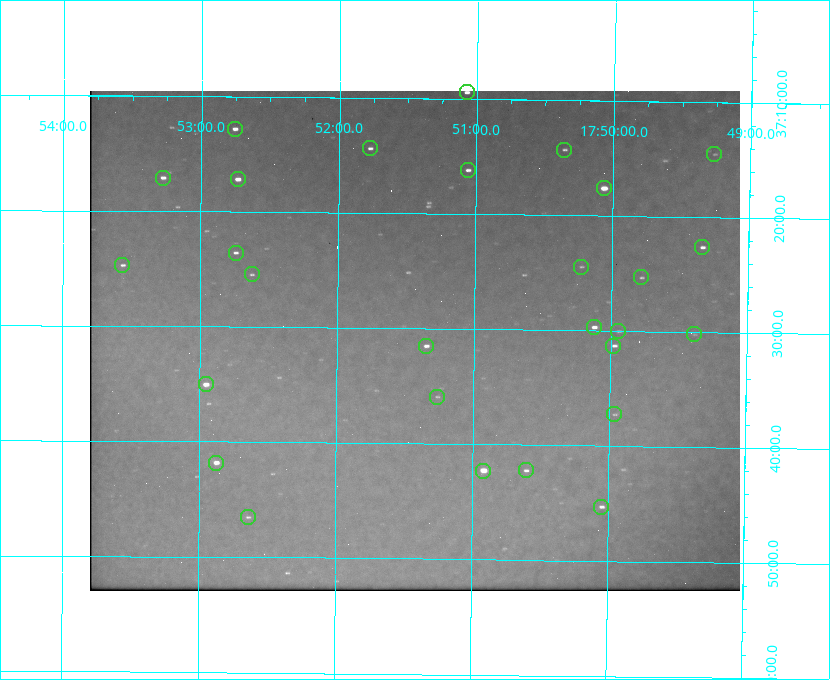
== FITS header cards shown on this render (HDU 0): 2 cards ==
NAXIS1  =                  650 / Width of table row in bytes
NAXIS2  =                  500 / Number of rows in table

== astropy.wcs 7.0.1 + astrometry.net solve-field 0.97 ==
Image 650 x 500 px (HDU 0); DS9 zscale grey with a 90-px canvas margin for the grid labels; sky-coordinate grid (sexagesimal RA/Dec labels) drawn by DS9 from the SOLVED WCS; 28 Tycho-2 reference stars matched to detected sources circled (green)
Header WCS: none
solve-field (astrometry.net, Tycho-2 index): SOLVED blind (the file carries no WCS)
Solved WCS: RA---TAN-SIP/DEC--TAN-SIP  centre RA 17:51:26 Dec +37:31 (267.86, +37.52 deg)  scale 5.22 arcsec/px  FOV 56.5' x 43.4'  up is +179 deg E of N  parity flipped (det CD > 0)
(file carries no celestial WCS; the grid is the blind solution)
Tycho-2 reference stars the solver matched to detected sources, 28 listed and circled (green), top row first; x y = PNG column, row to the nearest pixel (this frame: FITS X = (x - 90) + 1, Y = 500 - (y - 91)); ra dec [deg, ICRS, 3 dp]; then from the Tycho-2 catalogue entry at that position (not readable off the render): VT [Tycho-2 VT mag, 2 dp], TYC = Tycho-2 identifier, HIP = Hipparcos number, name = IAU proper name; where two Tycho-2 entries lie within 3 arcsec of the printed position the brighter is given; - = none
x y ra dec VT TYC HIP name
467 92 267.768 +37.157 9.98 2620-745-1 - -
235 129 268.189 +37.213 9.71 2620-542-1 - -
370 148 267.943 +37.240 10.39 2620-505-1 - -
564 150 267.589 +37.238 11.09 2619-212-1 - -
714 154 267.316 +37.242 12.03 2619-611-1 - -
468 170 267.764 +37.270 10.17 2620-784-1 - -
163 178 268.319 +37.285 9.88 2620-536-1 - -
238 179 268.183 +37.286 8.98 2620-786-1 87506 -
604 188 267.517 +37.293 8.96 2619-379-1 - -
702 247 267.335 +37.377 10.60 2619-634-1 - -
236 253 268.186 +37.393 10.44 2620-175-1 - -
122 265 268.392 +37.412 10.60 2620-800-1 - -
581 267 267.555 +37.408 11.50 2619-358-1 - -
252 274 268.156 +37.424 11.25 2620-712-1 - -
641 277 267.445 +37.422 11.17 2619-451-1 - -
594 327 267.531 +37.495 10.07 2619-274-1 - -
618 331 267.485 +37.500 11.33 2619-40-1 - -
694 334 267.347 +37.503 12.15 3088-638-1 - -
426 346 267.836 +37.525 9.96 3089-889-1 - -
613 346 267.494 +37.522 10.35 3088-270-1 - -
206 384 268.239 +37.584 8.64 3089-755-1 - -
437 397 267.815 +37.598 11.54 3089-1081-1 - -
614 414 267.491 +37.621 11.40 3088-1284-1 - -
216 463 268.219 +37.697 8.93 3089-671-1 - -
526 470 267.652 +37.703 11.04 3089-693-1 - -
483 471 267.730 +37.705 8.13 3089-1203-1 87349 -
601 507 267.512 +37.755 10.10 3089-2332-1 - -
248 517 268.159 +37.775 11.22 3089-2245-1 - -